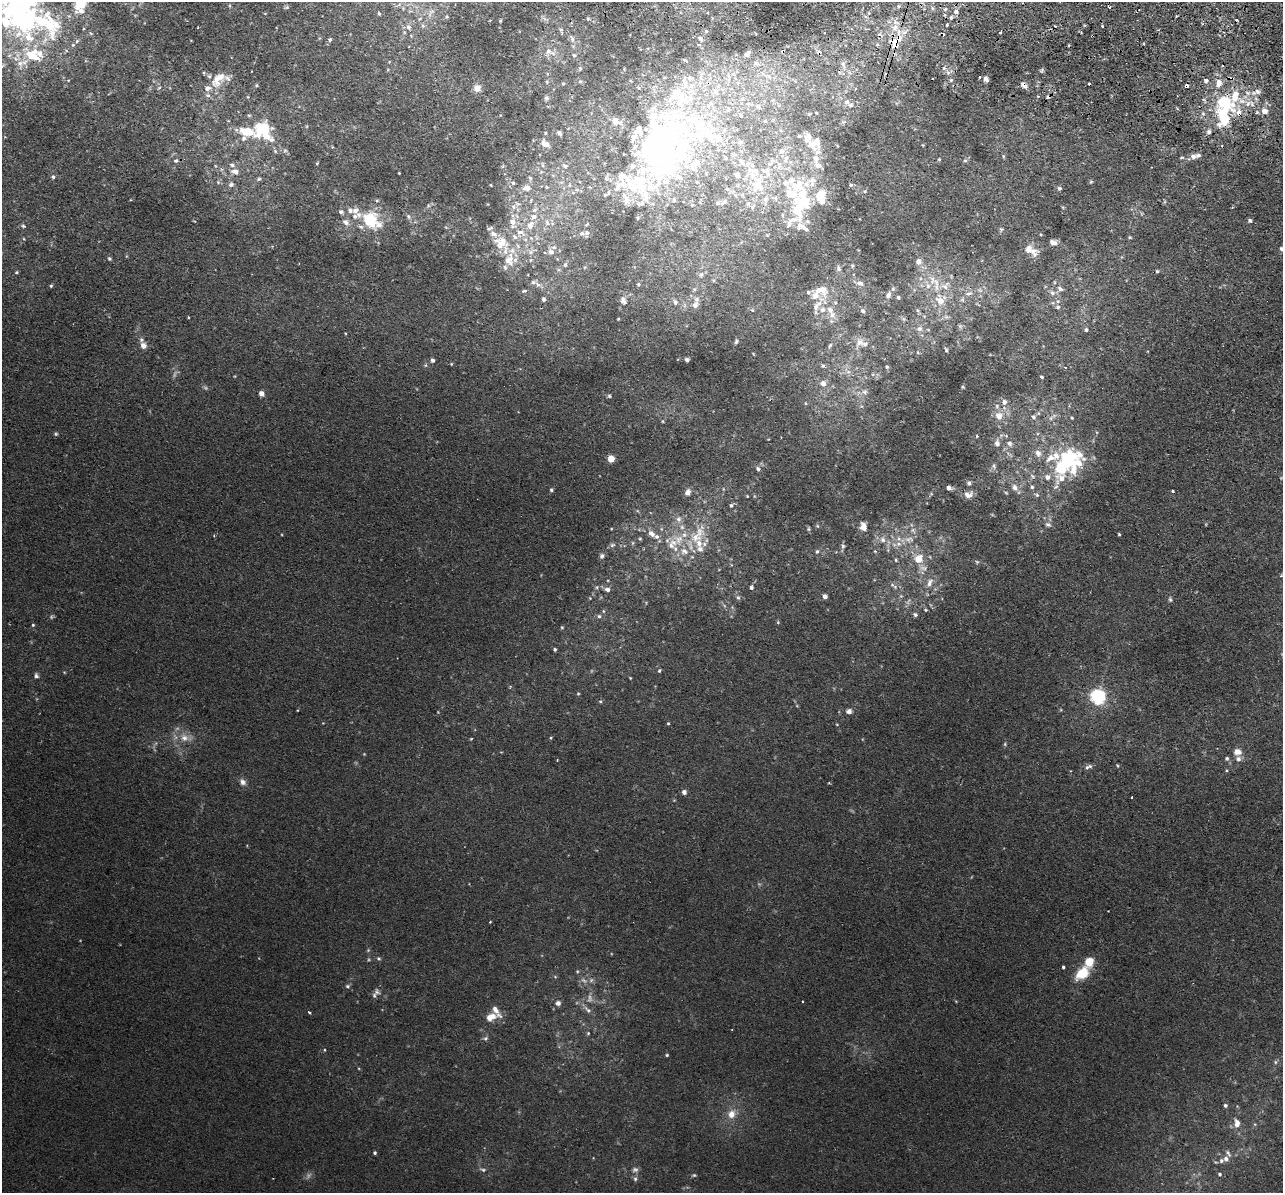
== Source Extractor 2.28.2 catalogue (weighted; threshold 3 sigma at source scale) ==
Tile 10 of 4 x 4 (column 2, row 3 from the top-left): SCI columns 1298-2578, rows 1499-2689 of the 5157 x 5256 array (HDU 1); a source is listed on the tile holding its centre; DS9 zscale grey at full resolution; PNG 1285 x 1195 px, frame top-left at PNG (2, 2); no overlay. Shown black and unused: <1% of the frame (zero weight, under 2 of 3 exposures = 3% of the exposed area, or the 3 px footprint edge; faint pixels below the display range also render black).
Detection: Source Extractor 2.28.2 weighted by HDU 2 'WHT'; one run over the whole footprint, this tile lists its part. Background 0.0199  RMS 0.0051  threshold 0.0229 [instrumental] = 3 sigma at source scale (4.5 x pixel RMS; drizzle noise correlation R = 1.50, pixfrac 1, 0.05/0.05 arcsec/px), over >= 5 px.
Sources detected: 422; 8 too faint to see at this stretch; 6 inside a brighter object's white glare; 15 cosmic-ray / hot-pixel residue — not listed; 98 inside a brighter listed object's ellipse — not listed separately; the other 295 listed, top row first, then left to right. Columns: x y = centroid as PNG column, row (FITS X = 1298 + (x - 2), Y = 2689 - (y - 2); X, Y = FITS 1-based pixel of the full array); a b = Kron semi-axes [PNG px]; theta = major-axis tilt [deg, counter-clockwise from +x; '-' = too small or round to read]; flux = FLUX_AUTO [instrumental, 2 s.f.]
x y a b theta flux
81 3 20 12 53 16
22 4 44 27 -7 74
898 6 4 3 - 0.51
286 7 7 4 19 0.76
955 12 5 4 - 2.5
379 13 5 4 - 0.63
1176 16 2 2 - 0.57
951 18 5 4 - 0.66
420 19 6 4 45 0.69
500 21 3 2 - 0.55
423 26 6 4 -2 0.84
1102 26 3 3 - 0.76
408 27 7 6 - 2
895 28 10 8 14 4
561 29 7 5 -34 0.98
706 31 4 3 - 0.54
1000 32 3 2 - 1.1
28 37 22 14 -54 13
700 38 5 4 - 0.91
330 39 6 5 - 0.86
572 39 10 6 -74 1.8
77 41 6 5 - 1
895 42 17 9 -25 6
698 45 3 3 - 0.76
548 51 10 8 -36 3.1
783 51 3 3 - 2.1
747 54 8 5 38 1.7
31 55 23 11 -33 14
574 55 6 5 - 1
20 63 10 8 -26 3.6
755 63 7 6 - 1.3
843 64 10 6 -71 2.2
580 68 6 5 - 0.8
1042 70 6 4 71 0.72
769 77 9 5 -29 2
986 79 5 4 - 1.7
684 80 15 7 79 4
216 81 19 14 89 8.2
580 81 5 5 - 0.81
1206 81 5 5 - 1.5
547 82 5 3 - 0.58
563 84 4 4 - 0.54
256 85 4 4 - 0.61
1024 85 10 6 -46 2.5
1186 86 4 3 - 2.2
159 88 5 3 - 0.55
477 88 8 8 - 3.3
1258 92 8 6 -43 1.8
546 98 6 6 - 1.2
847 102 7 7 - 2
1224 102 27 19 -33 27
758 107 6 5 - 1.3
1264 111 8 7 - 3.1
816 113 3 3 - 0.45
615 121 13 8 -26 4.4
843 122 6 5 - 0.91
699 128 98 74 5 170
263 129 21 20 - 18
1209 132 6 6 - 1.3
559 133 7 4 -47 1.3
244 138 7 5 69 1.4
660 138 64 42 55 140
545 144 11 7 -35 3.8
811 145 18 13 -57 6.6
1221 145 3 3 - 1.1
781 151 7 6 - 2.1
1003 156 5 3 - 0.52
1193 156 7 6 - 2.3
786 158 8 6 72 1.8
1182 158 6 3 9 0.61
939 159 4 4 - 0.52
965 160 6 4 1 0.76
176 161 7 5 31 1.1
317 163 4 3 - 0.45
696 163 22 10 26 9.1
542 165 6 4 -88 0.88
818 165 11 8 -6 2.9
565 166 7 5 -14 1.1
749 170 13 7 -41 4.2
235 171 10 6 -12 2.7
399 173 2 2 - 0.31
737 175 5 4 - 2.6
53 177 5 4 - 0.84
530 178 6 5 - 0.97
259 179 5 4 - 0.69
791 180 22 9 28 7.1
813 180 11 8 -1 3.1
218 182 5 5 - 0.69
697 182 5 4 - 0.66
1091 182 5 4 - 0.65
513 183 6 5 - 0.96
231 184 7 6 - 1.4
758 184 18 13 76 11
851 185 5 5 - 0.86
527 188 10 8 11 4.3
1059 188 5 5 - 0.82
727 189 5 4 - 0.74
865 191 5 4 - 0.6
626 199 19 8 -70 3.6
765 199 8 7 - 2.1
674 200 6 5 - 1.1
725 201 9 5 35 1.2
803 201 24 19 8 21
748 204 5 5 - 0.82
513 207 8 7 - 2.4
752 207 5 5 - 0.83
355 210 9 8 - 2.7
341 212 6 5 - 1.2
408 216 7 5 -75 1.2
534 217 10 8 16 3.8
370 220 14 12 -62 24
1250 220 4 4 - 1.2
792 221 47 14 26 15
346 222 11 7 -35 2.6
547 223 11 7 -62 3.4
587 224 5 3 - 0.43
23 226 5 4 - 0.68
520 233 18 12 -20 9.6
582 233 7 5 16 1.1
587 233 7 5 84 1.3
1041 235 4 2 - 0.39
1130 237 5 4 - 0.56
501 242 23 19 -24 16
1053 242 10 6 -23 2.3
1281 249 6 5 - 1.1
1033 251 16 12 -52 4.7
531 252 10 6 39 2.5
551 252 9 8 - 2.9
109 258 5 4 - 0.81
918 261 8 7 - 2.3
565 265 6 5 - 1.1
852 266 5 4 - 0.7
839 269 7 6 - 1.5
1157 271 5 4 - 0.59
16 272 4 4 - 0.55
701 275 7 6 - 1.2
860 283 10 6 -23 2.2
538 284 8 5 -23 1.8
638 284 4 4 - 0.64
51 286 5 4 - 0.64
928 286 9 7 -76 2.7
945 286 15 10 44 5.6
695 289 5 5 - 0.74
893 289 6 6 - 1
1060 289 8 7 - 2
822 290 20 13 -18 7.7
524 291 7 4 10 0.87
1052 293 7 7 - 2
969 294 10 5 10 1.7
888 295 8 6 60 2
898 297 4 4 - 0.88
544 299 5 4 - 1.1
962 300 7 4 18 0.92
623 301 11 7 -61 2.1
940 301 15 10 -35 6.6
675 302 6 5 - 1.4
819 303 10 8 29 3.6
835 303 5 3 - 0.64
695 305 7 6 - 2.3
1058 307 8 7 - 1.7
752 310 5 4 - 0.52
917 310 6 4 -71 0.8
863 311 6 6 - 1.3
832 315 10 9 - 3.5
188 317 4 3 - 0.38
904 319 6 4 -71 0.82
960 326 7 5 -44 0.98
920 329 7 7 - 2.1
1086 330 5 4 - 0.91
736 341 7 4 73 0.91
859 342 12 10 46 3.7
143 345 9 8 - 2.9
830 345 6 4 54 0.69
946 350 7 4 -70 0.82
918 352 6 4 -46 0.7
432 360 4 4 - 1.4
687 360 4 4 - 1.2
451 364 4 3 - 0.41
823 366 5 4 - 0.79
887 367 5 4 - 0.74
848 372 7 6 - 1.5
1042 377 3 3 - 0.64
823 383 7 6 - 2.6
963 387 5 4 - 0.52
865 392 8 6 -1 1.6
261 393 5 4 - 3
609 396 5 4 - 0.66
1004 402 7 6 - 2
999 416 12 10 -78 5.4
1034 417 7 5 -36 1.2
1052 417 17 4 39 1.6
1072 418 4 3 - 0.46
662 421 5 3 - 0.42
977 436 3 3 - 0.6
1009 443 7 6 - 1.8
997 444 8 6 -86 2.4
1038 453 9 7 -59 3.1
611 459 5 5 - 6.1
1067 460 29 25 48 43
994 466 8 4 -82 1.1
758 469 7 4 -77 1.1
969 483 6 5 - 1
1015 487 10 8 -63 2.5
1032 487 5 5 - 0.85
949 488 5 4 - 2
551 490 4 4 - 0.65
1173 491 3 3 - 0.77
688 492 5 5 - 3.6
968 494 12 8 -8 3.1
1037 495 6 6 - 1
747 496 3 3 - 0.35
731 505 5 4 - 0.89
679 519 9 8 - 2.3
1048 525 9 7 -21 1.7
817 526 5 5 - 0.64
863 527 9 7 -80 3.9
808 529 5 4 - 0.67
913 530 9 5 -54 1.7
651 533 9 6 -39 2.9
1119 534 3 2 - 0.53
697 535 30 15 57 15
640 539 5 3 - 0.51
678 539 15 12 68 7.6
909 539 15 7 0 3.4
883 540 10 7 -47 2.8
898 544 8 6 -19 2.3
612 545 7 6 - 1.2
843 546 6 6 - 0.97
817 551 7 5 73 0.91
875 551 5 5 - 0.6
602 556 7 5 73 1.5
919 559 12 11 - 7.2
896 560 5 4 - 0.61
929 583 14 7 65 3.4
893 586 15 5 -37 1.9
597 587 6 4 72 0.71
751 588 3 3 - 2.4
607 589 7 5 -15 2
825 596 4 4 - 2.2
738 598 6 5 - 1.1
1170 600 7 4 -62 0.88
926 610 5 4 - 0.54
603 611 5 4 - 0.56
915 615 6 5 - 1.1
599 616 5 5 - 1
33 625 4 4 - 0.58
562 627 4 4 - 0.55
555 649 4 4 - 0.77
659 671 5 4 - 0.63
36 676 7 5 -69 1.2
510 687 5 3 - 0.54
578 694 5 3 - 0.46
1098 696 6 6 - 140
600 701 5 3 - 0.51
297 710 4 2 - 0.38
849 711 6 5 - 2
668 723 4 3 - 0.5
184 738 12 9 -5 4.2
551 738 5 3 - 0.5
471 739 4 3 - 0.42
1005 744 6 4 90 0.62
1237 752 10 8 -3 3.6
1227 758 5 5 - 0.9
1117 765 5 3 - 0.5
1088 767 12 6 22 1.8
243 782 8 7 - 2.2
829 783 4 3 - 0.44
684 792 5 5 - 1.8
490 922 3 2 - 0.6
379 958 6 4 -19 0.72
1089 962 10 8 58 8.1
1063 967 3 3 - 0.97
1083 973 13 8 42 16
584 980 10 5 -35 1.6
348 986 6 5 - 0.87
377 992 11 7 -67 2
803 1001 3 2 - 0.66
558 1003 7 6 - 1.8
587 1010 14 6 -48 2.3
309 1012 4 3 - 0.77
491 1017 13 8 24 5.3
588 1033 5 4 - 0.54
485 1038 7 5 21 0.97
325 1050 4 3 - 0.45
667 1055 4 3 - 0.54
1275 1062 6 4 -90 0.76
1225 1105 5 4 - 0.95
731 1114 10 9 - 4.8
1237 1123 11 7 -89 4.1
375 1153 4 4 - 0.85
1226 1159 8 7 - 2
483 1170 7 5 -28 1
635 1170 9 7 13 1.6
1220 1174 5 4 - 0.77
635 1179 6 5 - 1.1
Overlapping masked pixels (flux is a lower limit): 5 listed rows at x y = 895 42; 783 51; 1024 85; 1186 86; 699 128
Isophote crosses this tile's border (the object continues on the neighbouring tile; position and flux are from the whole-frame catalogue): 3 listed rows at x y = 81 3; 22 4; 1281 249
Unlisted compact peaks at least as high as the median listed source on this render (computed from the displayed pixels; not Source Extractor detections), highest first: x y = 951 80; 778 622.